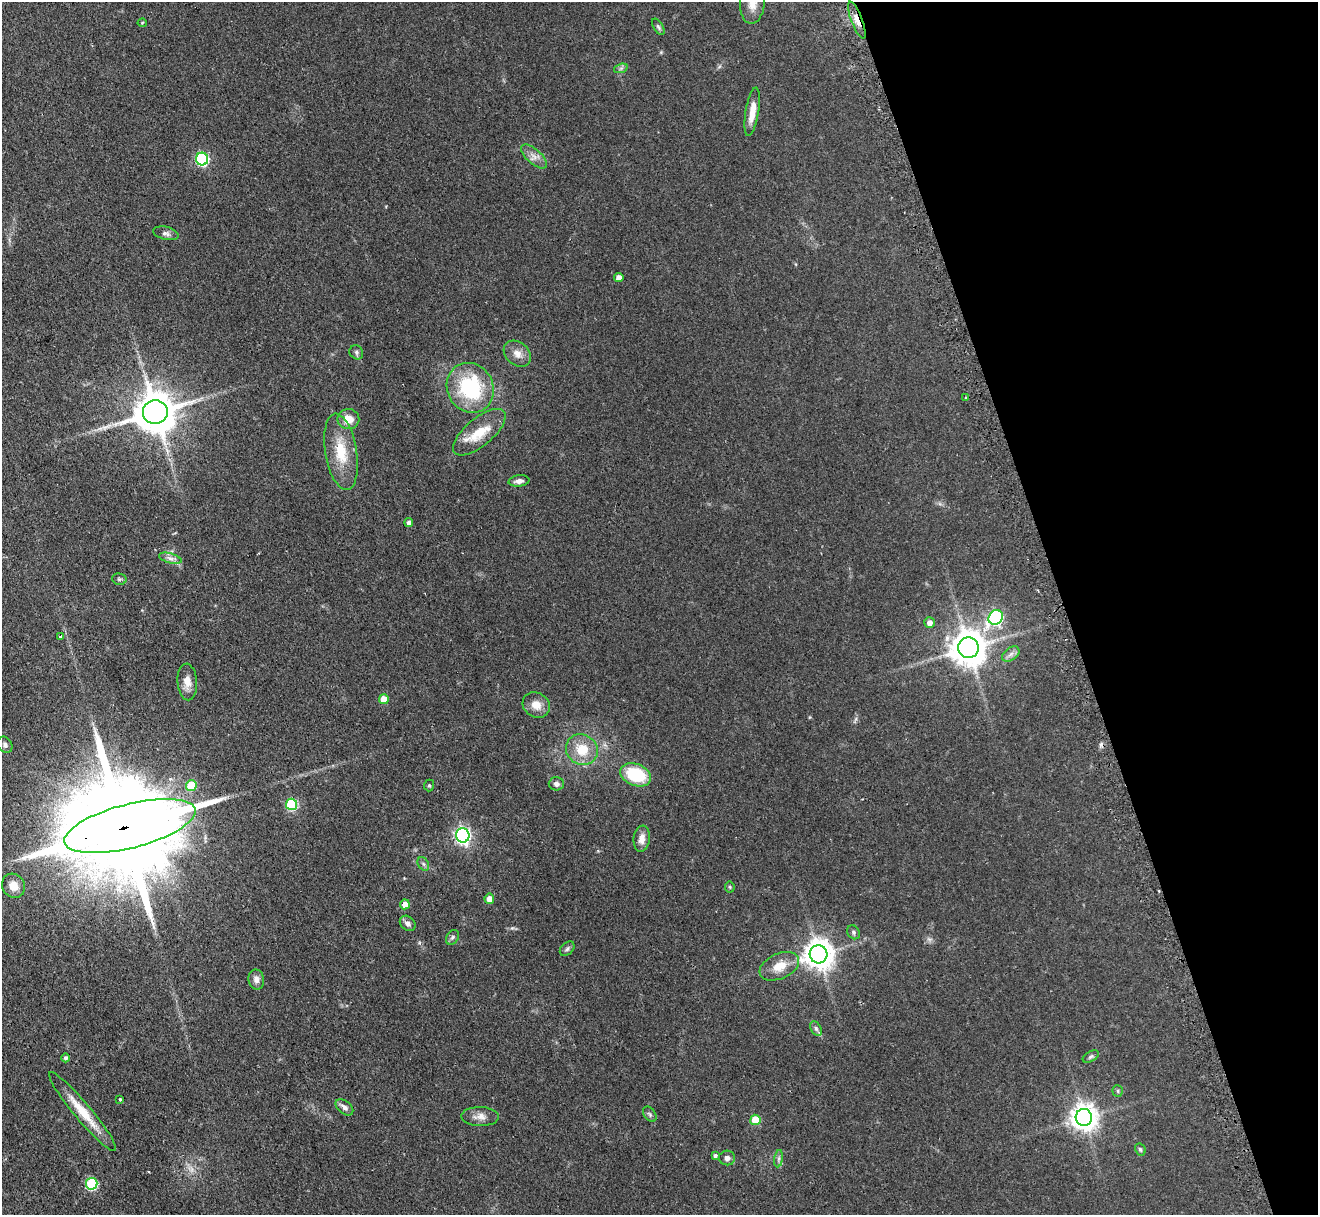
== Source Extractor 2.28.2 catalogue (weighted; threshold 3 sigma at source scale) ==
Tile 12 of 4 x 4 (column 4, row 3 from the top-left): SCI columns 3988-5303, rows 1384-2596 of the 5340 x 5316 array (HDU 1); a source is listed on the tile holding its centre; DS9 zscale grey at full resolution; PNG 1320 x 1217 px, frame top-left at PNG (2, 2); each listed source drawn as its Kron ellipse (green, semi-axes under 4 px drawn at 4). Shown black and unused: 19% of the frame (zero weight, under 2 of 3 exposures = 4% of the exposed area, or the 3 px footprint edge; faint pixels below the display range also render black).
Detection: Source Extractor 2.28.2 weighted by HDU 2 'WHT'; one run over the whole footprint, this tile lists its part. Background 0.0738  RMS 0.0062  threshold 0.0277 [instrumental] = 3 sigma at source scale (4.5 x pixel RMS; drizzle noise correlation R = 1.50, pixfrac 1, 0.05/0.05 arcsec/px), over >= 5 px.
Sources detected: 73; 1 too faint to see at this stretch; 4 cosmic-ray / hot-pixel residue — neither listed nor drawn; the other 68 listed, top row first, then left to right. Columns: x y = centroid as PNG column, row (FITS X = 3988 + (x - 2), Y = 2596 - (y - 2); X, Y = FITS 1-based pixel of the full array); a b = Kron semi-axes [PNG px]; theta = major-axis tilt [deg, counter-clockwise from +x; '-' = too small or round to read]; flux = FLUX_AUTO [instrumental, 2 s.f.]
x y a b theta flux
752 3 21 12 85 7.7
857 20 19 5 -69 5.8
142 23 4 4 - 0.58
658 27 9 4 -58 1.2
621 68 7 4 19 1.2
752 112 24 6 81 8.2
534 157 16 7 -42 4.1
202 159 6 6 - 81
166 233 13 6 -14 2.3
619 278 4 4 - 4.6
356 352 7 6 - 1.4
517 354 15 11 -40 5.2
470 388 25 23 -61 49
966 398 3 3 - 1.1
155 412 12 11 - 2000
348 419 11 10 - 6.8
479 432 32 14 40 16
341 452 38 16 -81 19
519 481 10 5 7 3
409 522 4 4 - 2.5
170 558 12 5 -15 2.5
119 579 7 5 -12 1.2
996 617 8 6 48 92
929 623 5 5 - 3.4
61 636 3 3 - 1.6
968 648 10 10 - 1200
1011 654 10 6 36 2.4
187 682 18 9 -87 5.5
384 699 5 5 - 9.7
536 705 14 12 -35 6.5
5 745 9 6 -56 1.9
582 750 16 15 - 15
636 775 16 11 -21 29
556 784 7 6 - 2.2
429 785 6 5 - 0.85
191 786 5 5 - 18
291 804 6 5 - 46
130 826 68 22 14 24000
463 835 7 6 - 170
642 839 13 8 83 4.4
423 864 7 5 -59 1.3
13 886 12 11 - 6.7
730 887 5 5 - 0.78
489 899 5 5 - 5.4
405 904 5 5 - 5.3
408 923 9 6 -42 2.4
854 932 7 6 - 1.3
452 937 8 5 56 1.4
567 949 8 6 45 1.4
819 954 9 9 - 810
779 966 21 12 24 9.5
256 979 10 8 -80 2.7
816 1028 8 5 -63 1.5
1091 1056 9 5 29 1.2
66 1058 4 4 - 1.3
1118 1091 6 5 - 0.92
120 1099 3 3 - 1.5
344 1107 10 6 -40 2.7
82 1112 51 8 -50 16
650 1114 8 5 -52 1.2
480 1117 19 9 -1 4.6
1084 1117 8 8 - 640
755 1120 5 5 - 14
1140 1149 6 5 - 1.1
715 1156 4 3 - 1.6
727 1158 8 7 - 2.1
779 1159 9 4 81 1.4
92 1184 6 5 - 50
Overlapping masked pixels (flux is a lower limit): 2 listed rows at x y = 857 20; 130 826
Isophote crosses this tile's border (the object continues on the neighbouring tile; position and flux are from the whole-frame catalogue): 1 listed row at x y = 752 3